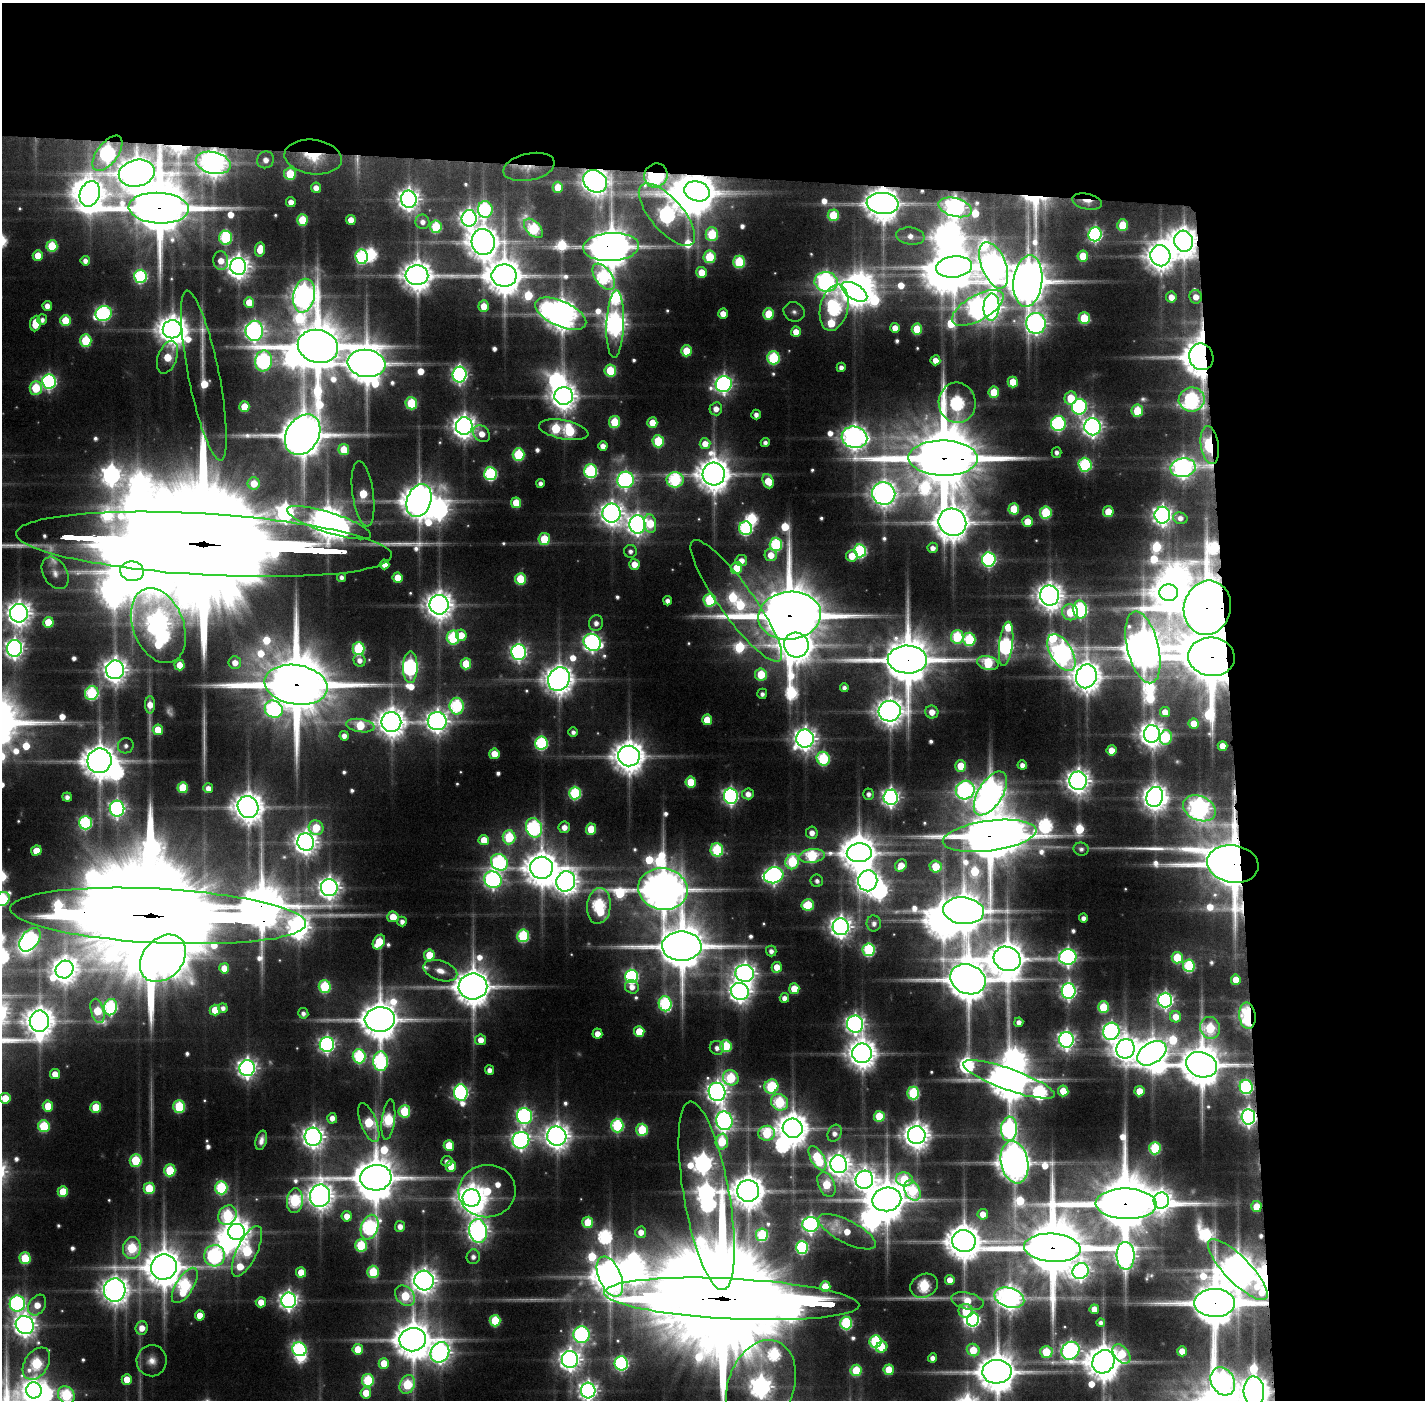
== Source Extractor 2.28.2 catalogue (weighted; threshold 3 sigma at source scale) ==
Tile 3 of 3 x 3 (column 3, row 1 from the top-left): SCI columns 2848-4270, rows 2824-4221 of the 4270 x 4257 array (HDU 1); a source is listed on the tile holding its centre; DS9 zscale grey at full resolution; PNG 1427 x 1402 px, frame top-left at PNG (2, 3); each listed source drawn as its Kron ellipse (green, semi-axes under 4 px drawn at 4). Shown black and unused: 24% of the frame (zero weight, under 3 of 6 exposures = <1% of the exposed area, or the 3 px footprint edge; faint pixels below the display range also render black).
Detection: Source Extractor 2.28.2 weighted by HDU 2 'WHT'; one run over the whole footprint, this tile lists its part. Background 0.0885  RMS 0.0073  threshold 0.03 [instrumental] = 3 sigma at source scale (4.09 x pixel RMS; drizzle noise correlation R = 1.36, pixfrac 0.8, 0.05/0.05 arcsec/px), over >= 5 px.
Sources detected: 646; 25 too faint to see at this stretch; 34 inside a brighter object's white glare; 5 long thin detections or spike segments (spike, bleed or trail) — neither listed nor drawn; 8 inside a brighter listed object's ellipse — not listed separately; of the other 574, all 500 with FLUX_AUTO >= 4.44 (the completeness limit of this list) listed and drawn (74 fainter detections not listed), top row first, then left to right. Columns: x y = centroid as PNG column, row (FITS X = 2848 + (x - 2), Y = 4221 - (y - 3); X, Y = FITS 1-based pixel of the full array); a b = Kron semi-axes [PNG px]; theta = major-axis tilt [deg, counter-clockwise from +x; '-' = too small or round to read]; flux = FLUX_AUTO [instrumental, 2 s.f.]
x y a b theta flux
107 153 21 10 54 330
313 157 29 17 -7 51
266 160 8 8 - 9.7
213 163 18 10 -13 1500
529 167 26 13 12 15
137 173 18 13 12 2900
290 174 6 6 - 51
656 175 12 11 - 540
595 181 13 10 -39 1300
558 187 5 5 - 28
316 188 5 5 - 9
697 191 13 9 -17 3000
90 194 13 10 68 1800
409 199 8 8 - 870
1087 201 15 7 -11 9.1
291 202 5 4 - 11
882 203 16 10 -4 2900
955 207 17 9 -15 700
159 208 30 15 -3 10000
485 209 8 7 - 170
667 215 39 16 -49 450
833 215 6 5 - 55
469 218 8 7 - 560
302 220 5 5 - 50
351 220 5 5 - 13
422 222 7 7 - 6.8
1123 225 6 5 - 42
436 227 6 6 - 84
533 228 11 7 -46 120
712 234 7 6 - 70
1095 234 7 6 - 280
910 236 14 8 -8 8.7
226 238 7 6 - 120
1184 241 10 9 - 2000
483 242 13 11 -78 2400
52 246 6 5 - 55
611 247 28 14 3 4400
260 249 7 5 82 17
38 256 5 5 - 23
1083 256 5 5 - 30
1160 256 10 10 - 1700
362 257 7 6 - 150
710 257 6 6 - 70
85 261 4 4 - 6.1
221 261 9 7 -84 14
739 262 6 6 - 85
994 265 24 12 -68 1500
238 266 8 8 - 1100
954 267 18 10 7 4200
702 272 5 5 - 24
417 275 11 10 - 2000
140 276 6 6 - 160
504 276 12 11 - 3300
604 277 15 8 -54 190
1028 281 26 14 83 4900
826 282 11 10 - 530
854 292 14 7 -32 1500
304 296 17 11 79 1200
1171 297 5 5 - 13
1196 297 7 6 - 13
249 302 5 5 - 22
47 306 5 4 - 9.3
484 306 6 5 - 19
991 307 13 8 87 820
834 308 23 14 77 300
978 308 29 12 29 710
794 312 11 9 -24 4.6
103 313 8 7 - 260
561 314 27 12 -24 2400
723 314 5 5 - 14
769 314 6 5 - 42
1084 318 6 5 - 53
42 320 5 5 - 5
65 321 5 5 - 40
35 323 8 5 83 27
1036 323 10 9 - 730
615 324 34 8 88 990
895 328 5 5 - 13
172 329 9 9 - 1800
917 329 5 5 - 43
254 331 10 8 81 610
796 332 5 5 - 17
86 341 6 6 - 67
318 346 20 16 -15 8300
686 351 5 5 - 38
167 357 17 9 70 39
1201 357 13 12 - 3400
773 358 6 6 - 110
935 360 5 5 - 11
264 361 10 8 82 310
366 363 19 13 -8 3900
841 367 4 4 - 6
610 371 6 6 - 61
460 375 8 7 - 400
204 376 86 15 -79 57
49 381 7 7 - 290
1013 382 5 5 - 31
724 384 8 8 - 490
36 388 7 6 - 62
994 392 5 5 - 38
564 396 9 9 - 1500
1071 398 7 6 - 40
1192 399 13 12 - 250
411 403 6 6 - 77
957 403 20 18 -82 240
244 407 5 5 - 31
1079 407 8 7 - 280
716 409 6 6 - 9.9
1137 411 6 5 - 55
756 415 5 4 - 6
615 422 6 5 - 57
652 423 5 5 - 26
1058 424 7 7 - 240
464 426 9 8 - 1100
1092 427 8 8 - 670
564 430 25 9 -11 180
482 434 9 7 -43 14
303 435 22 16 59 5800
854 437 13 11 -13 1200
658 441 6 6 - 70
765 443 4 4 - 4.9
705 444 5 5 - 16
1210 445 19 9 -81 200
603 446 5 4 - 8.8
344 450 5 5 - 33
1057 452 5 5 - 4.8
518 455 6 6 - 93
943 458 34 17 -1 17000
1085 465 7 6 - 160
1183 468 12 9 8 750
591 471 7 6 - 170
490 474 6 6 - 160
714 474 11 11 - 2600
625 480 8 8 - 380
675 480 8 7 - 160
768 481 7 5 -70 28
254 483 6 6 - 22
540 483 4 4 - 5.2
363 494 33 10 -82 48
884 494 12 11 - 1300
419 501 17 12 70 3000
516 503 5 5 - 33
1014 509 5 5 - 44
1108 512 5 5 - 30
611 513 9 9 - 1000
1046 513 6 6 - 85
1162 515 8 7 - 690
1180 518 7 5 -15 6.6
952 522 14 13 - 2900
1028 522 5 5 - 24
329 523 44 10 -18 2600
637 524 9 8 - 750
650 524 9 6 -82 35
746 528 7 6 - 180
544 539 6 5 - 51
204 544 188 30 -3 120000
776 544 6 6 - 140
933 548 5 5 - 7
630 551 6 6 - 4.9
860 551 6 6 - 180
771 555 6 6 - 18
852 556 6 6 - 22
989 559 7 6 - 260
741 560 6 5 - 9.8
384 564 5 5 - 11
634 564 5 5 - 14
737 568 6 5 - 36
132 571 12 9 -9 4000
55 573 17 11 -59 8
341 577 4 4 - 4.8
398 578 5 5 - 24
520 579 5 5 - 52
1169 593 9 8 - 1800
1049 595 10 9 - 1400
710 600 6 6 - 100
668 601 4 4 - 6.5
736 601 74 17 -54 200
439 605 10 9 - 1600
1207 608 27 23 76 9700
1080 609 9 7 -81 250
1070 612 8 8 - 42
19 613 9 9 - 1200
790 616 31 24 7 14000
48 622 5 5 - 34
596 623 8 7 - 7.5
158 626 39 25 -69 1200
461 635 6 5 - 19
957 637 7 6 - 92
453 638 7 6 - 130
969 639 6 6 - 110
592 642 9 8 - 470
1006 644 22 6 83 340
796 645 12 12 - 2200
1143 647 37 15 -76 4000
14 648 8 7 - 660
358 649 6 6 - 110
519 652 8 7 - 380
1061 653 20 11 -59 940
1211 657 23 19 -6 12000
360 660 6 6 - 6.6
907 660 19 14 -1 7100
235 663 6 6 - 11
988 663 11 6 -15 84
466 664 5 5 - 42
180 665 5 5 - 19
410 667 16 7 89 350
115 670 9 9 - 1200
761 674 6 6 - 49
1086 676 12 10 68 2100
559 679 12 10 57 1900
296 685 32 19 -9 15000
844 688 4 4 - 4.7
92 693 7 6 - 150
762 694 5 5 - 4.6
150 705 8 5 89 14
457 706 8 7 - 170
274 709 9 8 - 220
890 711 11 10 - 1600
932 712 7 6 - 13
1165 712 5 5 - 14
707 720 5 5 - 31
437 721 9 9 - 930
391 722 10 10 - 1800
1194 723 5 5 - 19
360 726 14 6 -9 55
158 730 5 5 - 30
573 732 5 5 - 4.8
1152 734 9 8 - 1200
344 736 5 4 - 7.5
1166 737 7 6 - 76
805 739 9 9 - 1000
541 743 6 6 - 180
126 746 8 7 - 5.1
1222 746 5 5 - 16
1111 750 5 5 - 17
494 754 5 5 - 21
629 756 11 10 - 2400
823 759 7 6 - 130
99 761 12 12 - 2900
1022 765 5 4 - 6.7
961 766 5 5 - 33
1078 781 9 8 - 1100
691 782 5 5 - 40
183 788 5 5 - 45
208 788 5 5 - 8.8
965 790 9 9 - 410
575 793 6 6 - 130
990 793 24 12 58 1400
748 794 6 5 - 8.9
869 794 5 5 - 5.2
731 796 8 7 - 360
67 797 4 4 - 5.7
891 797 7 7 - 530
1155 797 10 8 72 1200
248 807 11 10 - 2000
1199 808 17 12 -24 860
117 809 8 7 - 410
85 823 7 6 - 180
564 827 5 5 - 9.3
316 828 7 7 - 43
534 828 10 8 -70 250
591 829 5 5 - 38
812 833 6 5 - 8.8
990 836 47 15 8 8700
509 837 7 6 - 93
484 840 5 5 - 25
306 842 8 8 - 1100
1081 849 7 6 - 4.4
717 850 6 6 - 120
36 851 5 5 - 16
859 853 12 9 4 2900
812 856 13 7 8 110
499 862 9 8 - 230
792 862 8 6 71 100
1233 864 26 18 -9 7500
901 866 6 5 - 18
936 867 6 6 - 41
541 868 11 11 - 2700
774 875 10 8 17 440
493 880 9 8 - 420
566 881 10 9 - 1200
817 881 6 6 - 4.5
868 881 10 9 - 900
329 888 8 8 - 900
663 889 25 20 -10 5000
2 899 8 6 39 130
808 905 6 5 - 54
599 906 18 12 84 190
964 911 20 13 -7 3900
158 916 148 27 -3 90000
393 917 5 5 - 24
1083 918 4 4 - 5.6
402 921 5 4 - 5.8
874 923 8 7 - 6.5
841 927 8 8 - 920
523 936 6 6 - 120
30 940 13 8 51 280
379 942 8 5 59 45
682 946 20 14 1 6300
869 950 6 6 - 140
771 951 5 5 - 6.1
429 955 5 5 - 36
1068 957 8 7 - 470
163 958 26 19 48 1600
1177 958 6 5 - 53
1007 959 14 12 -25 3400
1189 966 6 6 - 120
777 967 5 5 - 19
224 968 5 5 - 18
64 969 9 8 - 1300
440 971 17 9 -18 13
745 973 9 8 - 870
631 976 7 6 - 220
968 979 18 14 -22 5300
1236 980 5 5 - 21
325 986 6 6 - 93
473 987 14 13 - 3400
632 987 7 6 - 9.3
794 989 5 5 - 30
740 991 9 8 - 890
1069 991 8 7 - 380
784 998 5 4 - 7.3
1165 1000 7 7 - 410
665 1004 7 6 - 170
111 1007 8 6 78 170
1103 1007 6 5 - 51
223 1008 5 4 - 5.2
215 1010 5 5 - 27
97 1011 12 6 -74 39
303 1013 5 5 - 5
1247 1016 13 8 -84 150
1176 1017 6 5 - 17
380 1019 15 12 5 3800
39 1021 10 9 - 1900
1019 1022 4 4 - 6.8
855 1024 8 8 - 600
1210 1028 11 10 - 91
639 1031 5 5 - 32
1111 1031 9 8 - 450
597 1034 5 5 - 12
481 1040 5 5 - 12
1066 1040 8 7 - 510
327 1044 7 7 - 380
726 1046 6 5 - 71
717 1048 7 7 - 6.4
1125 1049 10 9 - 1300
862 1053 10 10 - 1900
1152 1053 16 10 32 2100
359 1056 7 6 - 150
381 1061 10 7 -88 220
1201 1065 16 12 -19 4800
247 1068 8 7 - 660
490 1070 4 4 - 6.9
55 1074 5 5 - 17
731 1078 8 7 - 91
1009 1079 48 10 -19 4600
771 1087 7 6 - 100
1246 1087 7 6 - 200
1063 1091 5 5 - 32
1139 1091 5 5 - 24
717 1092 9 8 - 810
461 1093 8 7 - 340
913 1093 6 6 - 120
5 1098 5 5 - 28
779 1102 9 8 - 120
48 1106 5 5 - 30
179 1106 6 6 - 90
96 1107 5 5 - 40
404 1111 6 6 - 75
524 1116 8 7 - 340
879 1116 5 5 - 51
1248 1117 7 7 - 520
332 1118 5 5 - 9
388 1120 20 6 83 130
724 1121 9 8 - 480
369 1123 20 8 -69 83
617 1125 7 6 - 140
44 1126 6 6 - 76
793 1128 10 9 - 2200
1009 1129 12 8 87 390
642 1130 6 6 - 71
767 1133 8 7 - 83
835 1133 9 6 62 7.1
917 1135 9 9 - 1500
557 1136 9 9 - 1300
313 1137 9 8 - 920
261 1140 10 5 75 6.7
521 1140 8 8 - 530
722 1142 8 6 86 57
449 1145 5 5 - 35
1155 1148 6 6 - 95
817 1158 13 6 -59 86
136 1160 6 6 - 71
447 1161 5 5 - 5.3
1014 1162 21 13 -78 2800
839 1164 9 8 - 1000
451 1166 5 5 - 30
170 1170 6 5 - 64
376 1178 16 12 5 4900
904 1179 8 7 - 54
864 1180 9 8 - 950
826 1184 13 8 -66 50
149 1188 6 5 - 53
221 1188 6 6 - 130
912 1190 10 7 -63 93
487 1191 28 26 6 79
748 1191 11 11 - 2500
63 1192 5 5 - 36
320 1196 11 10 - 1500
707 1196 96 23 -80 1000
471 1198 9 9 - 1700
887 1199 14 11 11 3800
295 1201 12 8 84 140
1161 1201 8 7 - 760
1126 1204 30 15 -2 13000
1256 1207 5 5 - 23
983 1214 5 5 - 14
227 1215 10 8 51 110
347 1216 5 5 - 12
588 1222 6 5 - 45
811 1224 8 7 - 450
400 1226 5 5 - 8.6
370 1227 13 8 73 250
478 1231 12 8 -83 780
237 1232 8 8 - 1400
641 1232 5 5 - 11
847 1232 32 11 -27 27
762 1235 6 6 - 100
964 1241 12 11 - 3000
361 1245 6 6 - 81
802 1247 6 6 - 160
132 1248 11 9 80 89
1052 1248 28 14 -4 13000
247 1251 28 10 64 130
214 1256 11 10 - 300
1126 1256 14 9 -88 780
473 1257 7 6 - 5.6
25 1258 6 5 - 58
164 1267 13 12 - 3600
1238 1270 40 13 -46 2800
1081 1271 8 7 - 490
301 1272 5 5 - 23
373 1272 6 5 - 65
610 1276 21 11 -66 2900
950 1280 5 5 - 12
424 1281 10 9 - 1300
185 1285 20 8 58 160
924 1286 14 11 26 140
825 1287 5 5 - 41
115 1290 11 11 - 1600
405 1296 11 8 -46 62
1009 1298 15 9 -17 1200
732 1299 128 20 -3 80000
289 1300 8 7 - 610
967 1301 16 8 -13 25
261 1302 5 5 - 15
17 1303 8 7 - 310
1215 1303 20 14 0 6200
37 1305 11 8 57 16
1094 1309 5 4 - 16
966 1311 7 7 - 37
200 1315 5 5 - 17
973 1320 7 6 - 260
495 1321 6 5 - 62
846 1323 6 6 - 140
1101 1323 4 4 - 4.6
25 1325 9 8 - 1000
142 1328 7 6 - 12
582 1335 8 8 - 340
413 1340 13 11 7 3400
875 1341 6 6 - 130
882 1347 6 5 - 31
299 1349 7 7 - 190
358 1349 5 5 - 26
973 1350 6 6 - 36
1070 1351 9 8 - 540
1182 1351 5 5 - 18
440 1352 10 9 - 840
1046 1352 6 6 - 53
1122 1354 11 7 -49 54
932 1358 4 4 - 6.7
570 1359 8 8 - 890
152 1361 15 15 - 11
1103 1362 12 10 57 2900
384 1363 5 5 - 24
621 1363 7 6 - 230
36 1364 17 11 57 120
856 1370 5 5 - 63
889 1370 5 5 - 37
997 1372 15 12 2 3900
127 1379 5 5 - 20
368 1380 6 6 - 87
1223 1381 15 11 -62 680
407 1384 10 7 65 86
761 1387 48 33 70 1100
34 1390 8 8 - 1000
588 1391 8 7 - 650
1254 1391 15 10 -86 2200
366 1393 5 5 - 20
66 1395 9 7 -53 130
Overlapping masked pixels (flux is a lower limit): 44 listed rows (the first 20) at x y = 107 153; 313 157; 213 163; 529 167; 137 173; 656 175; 595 181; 697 191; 1087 201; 882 203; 955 207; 159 208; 1184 241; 611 247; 1028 281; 1196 297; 1201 357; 204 376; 1192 399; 1210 445
Isophote crosses this tile's border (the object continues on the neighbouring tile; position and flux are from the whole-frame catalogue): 10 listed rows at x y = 204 544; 19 613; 2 899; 5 1098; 997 1372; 761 1387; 34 1390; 588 1391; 1254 1391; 66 1395